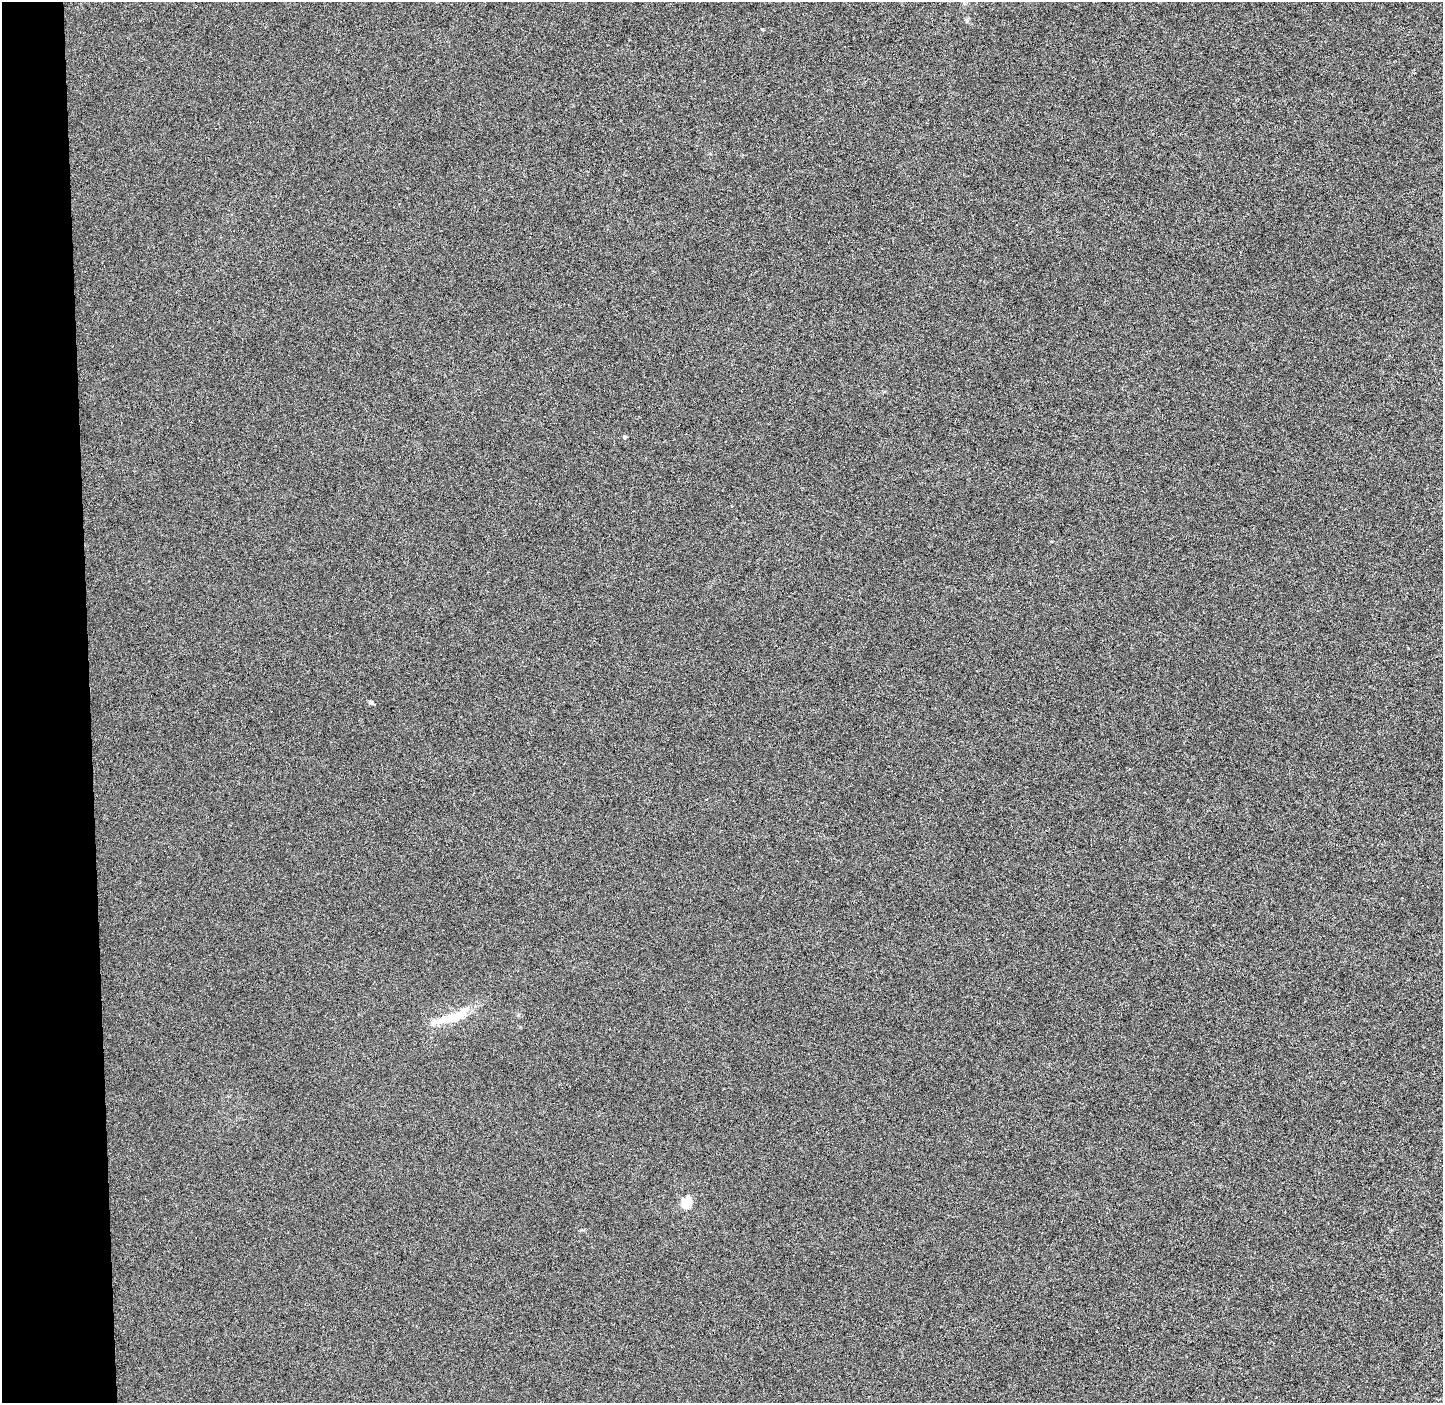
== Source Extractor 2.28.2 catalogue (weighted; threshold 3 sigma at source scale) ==
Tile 4 of 3 x 3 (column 1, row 2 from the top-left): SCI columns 71-1511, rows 1407-2807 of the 4465 x 4207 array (HDU 1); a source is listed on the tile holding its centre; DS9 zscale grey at full resolution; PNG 1445 x 1405 px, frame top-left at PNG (2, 2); no overlay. Shown black and unused: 6% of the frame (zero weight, under 3 of 6 exposures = <1% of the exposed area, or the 3 px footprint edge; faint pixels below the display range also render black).
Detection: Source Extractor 2.28.2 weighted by HDU 2 'WHT'; one run over the whole footprint, this tile lists its part. Background -1.97e-04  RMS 0.0024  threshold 0.00975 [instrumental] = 3 sigma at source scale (4.09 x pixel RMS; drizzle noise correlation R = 1.36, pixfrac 0.8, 0.0396/0.0396 arcsec/px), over >= 5 px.
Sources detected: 6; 1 inside a brighter object's white glare — not listed; the other 5 listed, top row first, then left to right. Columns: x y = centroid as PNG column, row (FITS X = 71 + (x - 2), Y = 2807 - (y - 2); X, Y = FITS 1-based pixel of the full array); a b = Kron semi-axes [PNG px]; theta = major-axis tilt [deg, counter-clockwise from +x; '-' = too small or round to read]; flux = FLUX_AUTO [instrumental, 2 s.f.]
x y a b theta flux
762 29 5 3 - 0.2
624 437 4 4 - 0.41
371 702 6 5 - 0.36
451 1018 36 9 15 7
686 1203 6 5 - 10